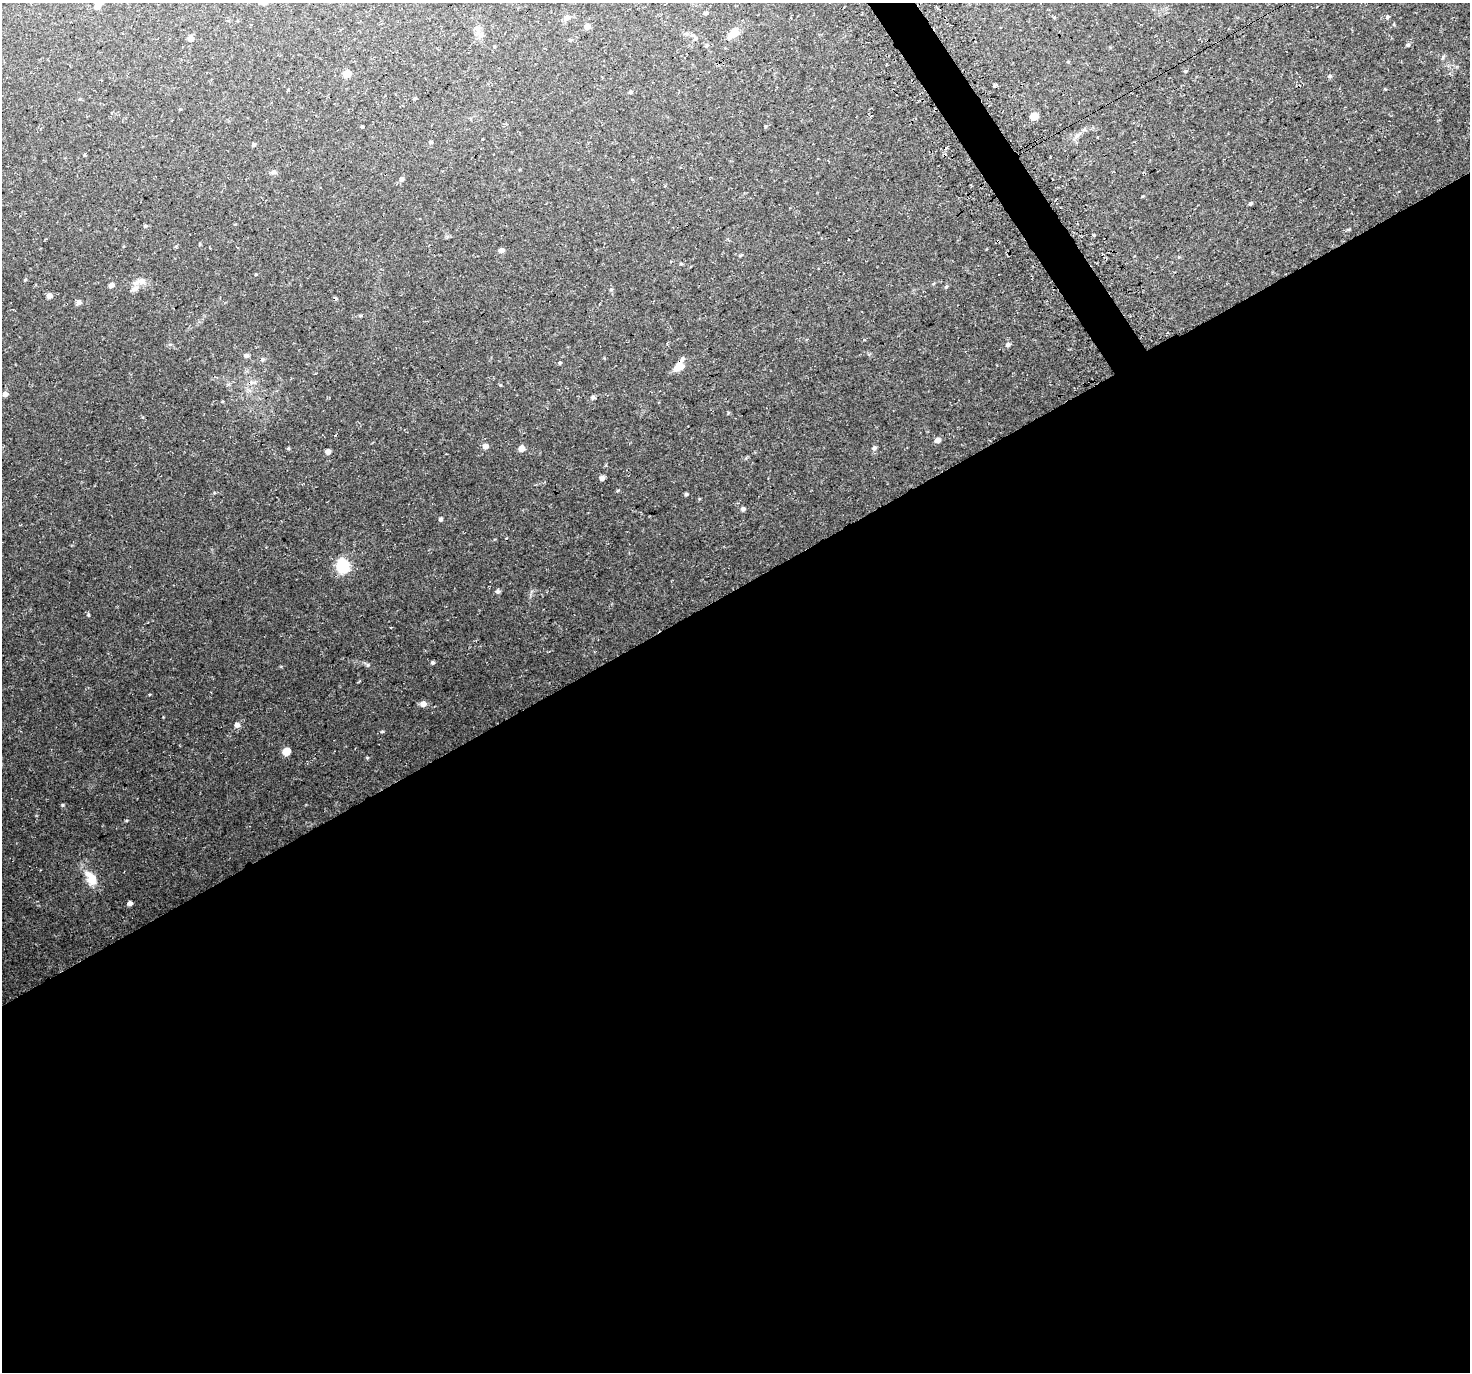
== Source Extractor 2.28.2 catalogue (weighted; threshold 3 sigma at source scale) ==
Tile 15 of 4 x 4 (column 3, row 4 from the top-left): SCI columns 2968-4435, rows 197-1566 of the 5930 x 5812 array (HDU 1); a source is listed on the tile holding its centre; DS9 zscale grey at full resolution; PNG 1472 x 1374 px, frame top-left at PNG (2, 3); no overlay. Shown black and unused: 58% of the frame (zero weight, under 3 of 4 exposures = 3% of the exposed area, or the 3 px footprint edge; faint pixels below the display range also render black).
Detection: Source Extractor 2.28.2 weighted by HDU 2 'WHT'; one run over the whole footprint, this tile lists its part. Background 0.0573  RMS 0.0044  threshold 0.0199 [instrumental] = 3 sigma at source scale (4.5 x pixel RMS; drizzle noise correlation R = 1.50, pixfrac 1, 0.0396/0.0396 arcsec/px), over >= 5 px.
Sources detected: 72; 4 cosmic-ray / hot-pixel residue — not listed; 1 inside a brighter listed object's ellipse — not listed separately; the other 67 listed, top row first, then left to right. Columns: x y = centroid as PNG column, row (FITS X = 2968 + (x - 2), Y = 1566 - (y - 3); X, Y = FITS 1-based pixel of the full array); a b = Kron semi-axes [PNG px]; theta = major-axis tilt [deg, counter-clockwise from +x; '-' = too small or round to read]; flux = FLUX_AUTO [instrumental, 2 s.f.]
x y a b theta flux
98 6 10 6 45 2.8
705 13 5 4 - 0.92
1387 17 5 5 - 0.67
567 18 12 7 23 1.7
587 27 6 5 - 2.4
480 34 12 7 -29 2.2
733 34 15 9 47 4.6
190 38 5 5 - 3.2
1408 45 5 5 - 0.72
1443 57 6 4 71 0.59
347 74 5 5 - 7.2
1329 76 5 5 - 0.62
1385 89 4 4 - 0.32
630 92 5 4 - 0.71
414 98 5 3 - 0.52
1034 116 6 5 - 5.8
363 126 3 3 - 3.7
1076 136 9 6 38 1.4
483 139 2 2 - 0.39
431 142 6 4 30 0.69
253 145 4 4 - 0.9
84 155 5 3 - 0.39
273 172 9 5 12 1.1
401 179 6 5 - 1.3
1250 204 5 4 - 0.69
145 226 6 4 14 0.71
200 244 5 3 - 0.37
501 250 5 4 - 2.1
740 255 5 3 - 0.45
681 264 5 3 - 0.42
142 281 12 9 2 3.1
111 285 6 5 - 1.6
946 287 6 3 20 0.49
134 289 13 7 26 2.2
611 290 6 4 1 0.44
49 296 5 5 - 2.4
78 302 6 5 - 1.6
360 316 6 4 1 0.51
1008 345 6 5 - 1.2
246 356 6 5 - 1.2
262 359 6 5 - 0.74
560 363 4 3 - 0.6
679 366 14 8 55 5.7
5 394 5 5 - 2.1
593 397 6 5 - 0.73
937 440 6 5 - 2
485 446 6 5 - 2.2
521 448 5 5 - 3.7
874 448 6 6 - 1.1
328 451 5 5 - 2.2
602 478 6 5 - 1.7
618 490 5 3 - 0.44
686 494 4 4 - 0.67
743 509 6 5 - 1.1
440 519 5 4 - 0.88
343 566 15 13 -75 13
498 591 5 5 - 1
88 615 4 4 - 0.43
432 663 5 4 - 0.7
368 665 6 4 -72 0.62
423 704 6 5 - 2.8
237 725 7 6 - 1.6
286 751 6 5 - 5.8
367 758 5 3 - 0.4
62 805 5 4 - 0.52
91 878 19 12 -64 7.6
130 903 4 4 - 1.5
Overlapping masked pixels (flux is a lower limit): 1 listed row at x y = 679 366
Isophote crosses this tile's border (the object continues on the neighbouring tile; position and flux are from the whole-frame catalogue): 1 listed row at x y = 98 6
Unlisted compact peaks at least as high as the median listed source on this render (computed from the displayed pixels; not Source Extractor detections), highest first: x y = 382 731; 728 413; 500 385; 288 448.